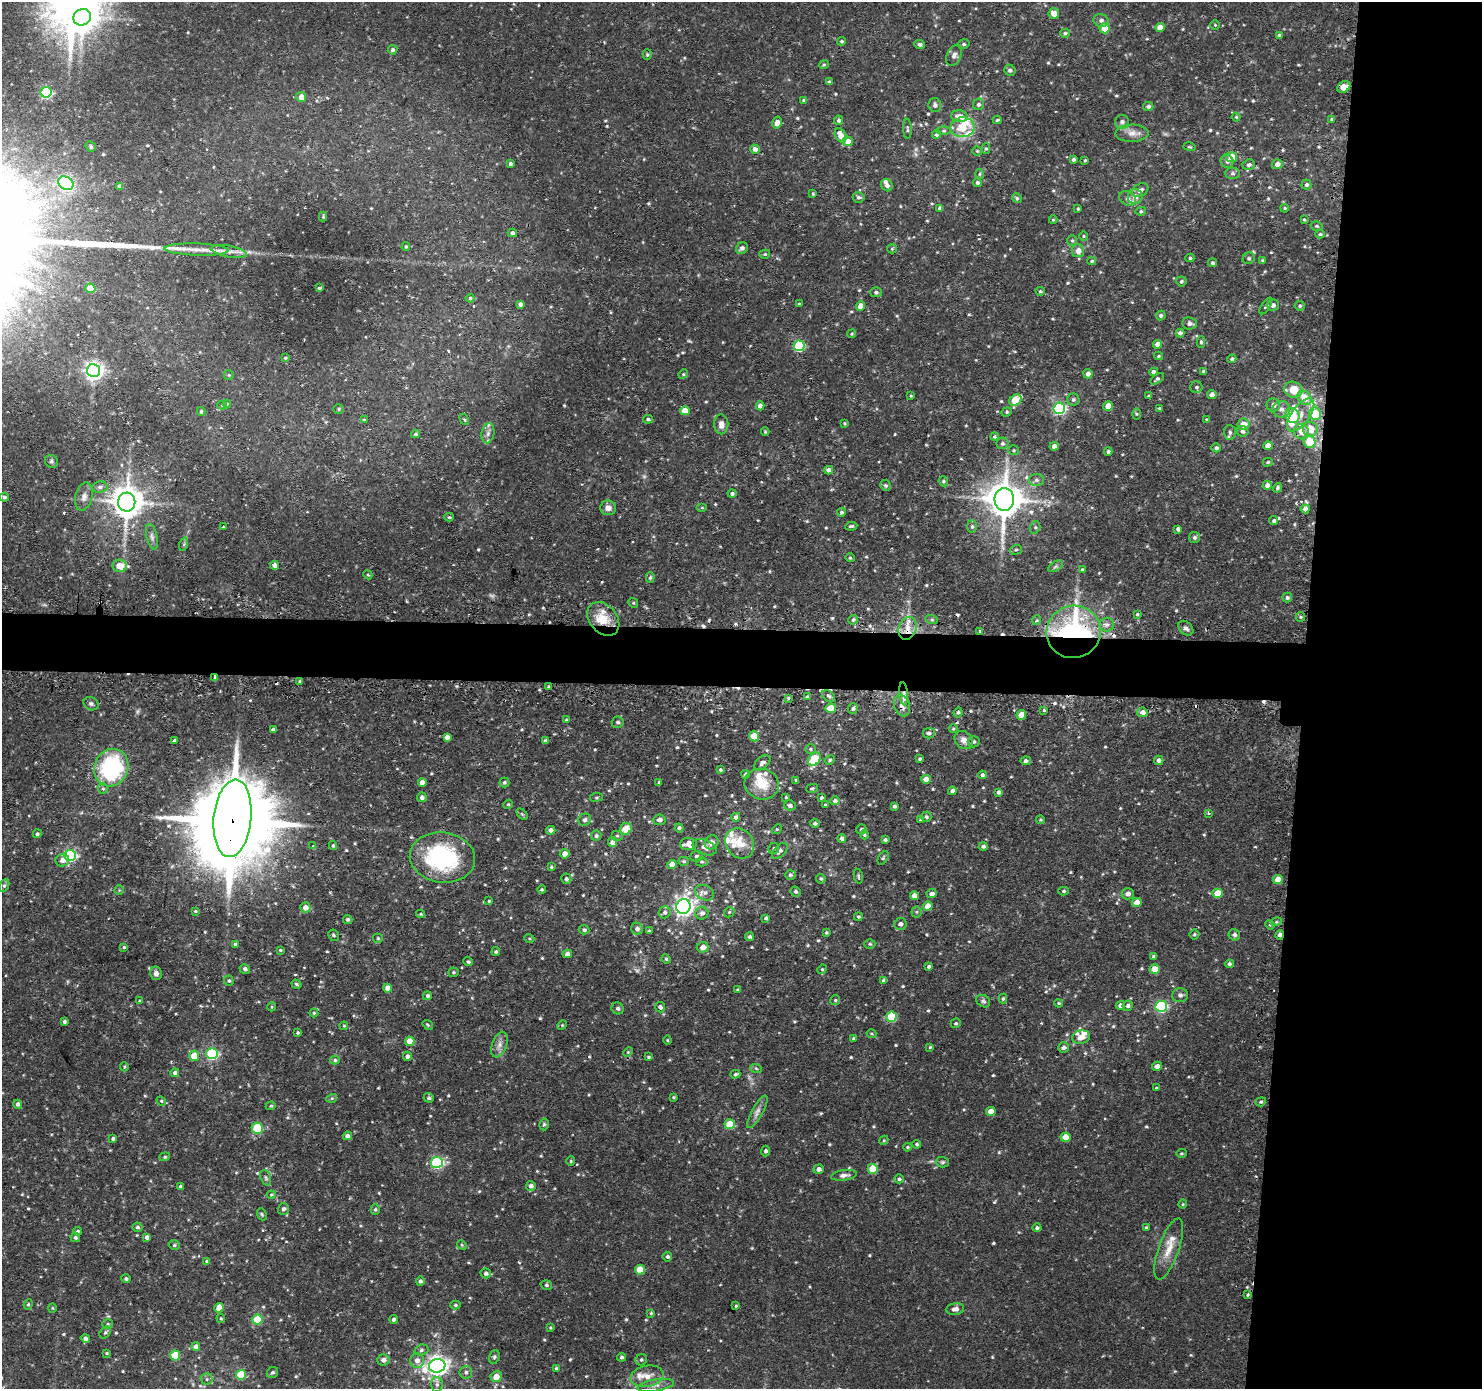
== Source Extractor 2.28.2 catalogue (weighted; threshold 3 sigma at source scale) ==
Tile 6 of 3 x 3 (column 3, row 2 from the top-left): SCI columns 2982-4461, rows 1516-2902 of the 4481 x 4514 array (HDU 1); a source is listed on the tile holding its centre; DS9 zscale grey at full resolution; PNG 1484 x 1391 px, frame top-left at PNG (2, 2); each listed source drawn as its Kron ellipse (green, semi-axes under 4 px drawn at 4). Shown black and unused: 16% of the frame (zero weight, under 2 of 3 exposures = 3% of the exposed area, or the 3 px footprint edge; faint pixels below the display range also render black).
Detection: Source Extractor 2.28.2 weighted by HDU 2 'WHT'; one run over the whole footprint, this tile lists its part. Background 0.0946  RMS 0.0078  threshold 0.0353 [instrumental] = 3 sigma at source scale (4.5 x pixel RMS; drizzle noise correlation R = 1.50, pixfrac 1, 0.05/0.05 arcsec/px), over >= 5 px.
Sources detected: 667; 5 too faint to see at this stretch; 9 cosmic-ray / hot-pixel residue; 1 long thin detection or spike segment (spike, bleed or trail) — neither listed nor drawn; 19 inside a brighter listed object's ellipse — not listed separately; of the other 633, all 500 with FLUX_AUTO >= 0.831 (the completeness limit of this list) listed and drawn (133 fainter detections not listed), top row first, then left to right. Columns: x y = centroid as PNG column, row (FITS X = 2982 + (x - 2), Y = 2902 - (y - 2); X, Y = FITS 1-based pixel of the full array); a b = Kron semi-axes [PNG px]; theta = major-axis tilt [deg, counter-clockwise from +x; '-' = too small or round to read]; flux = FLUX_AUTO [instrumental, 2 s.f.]
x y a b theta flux
1054 13 5 5 - 7.5
82 17 9 8 - 920
1101 21 8 6 -18 2.6
1215 25 5 4 - 0.92
1160 27 5 4 - 8.4
1105 28 5 5 - 14
1065 33 5 4 - 1.5
1279 35 4 4 - 1
842 41 4 4 - 1.1
920 44 5 4 - 2.2
964 44 6 4 13 1.4
393 50 5 4 - 1.9
647 54 5 4 - 1.1
954 55 11 7 64 3.3
824 65 5 4 - 0.99
1010 70 6 5 - 2.2
829 82 4 3 - 1.1
1344 87 7 5 30 5.9
46 92 5 5 - 90
301 97 5 5 - 6
804 100 4 4 - 1.4
978 104 6 5 - 2.1
935 105 7 6 - 2.5
1148 106 5 4 - 1.9
959 116 8 6 -6 4.9
1236 117 4 4 - 0.9
1331 119 4 3 - 1.1
839 120 5 4 - 1.7
997 120 4 3 - 1
1122 122 7 7 - 2.9
777 123 6 4 75 4.7
962 127 12 10 4 16
907 129 10 3 -87 1.3
944 131 7 3 0 1.3
1132 133 17 8 1 6.4
840 135 7 5 -61 8.7
936 135 4 4 - 1.5
848 141 5 5 - 6.5
91 147 5 4 - 1.3
1189 147 6 4 -16 0.99
986 148 5 4 - 1.1
755 149 5 4 - 4
977 151 4 4 - 0.93
1232 157 5 5 - 14
1073 160 4 4 - 1.9
1085 160 3 3 - 0.83
1227 161 7 6 - 2.4
510 164 4 3 - 1.6
1277 164 5 5 - 4.2
1249 165 6 5 - 2.6
1232 173 7 5 0 1.8
979 174 5 3 - 1.1
977 182 4 4 - 1.6
66 183 8 6 -35 130
1306 184 5 5 - 2
887 185 6 5 - 3.1
120 186 4 4 - 2.6
1140 190 9 6 30 3
813 194 4 3 - 0.98
859 197 6 5 - 1.6
1135 197 7 7 - 5
1017 198 5 4 - 1.1
1128 198 9 6 -30 2.8
940 208 4 4 - 2.8
1285 208 4 3 - 0.95
1078 209 3 2 - 0.85
1141 211 5 4 - 1.2
323 217 5 4 - 0.86
1053 220 4 4 - 0.88
1304 220 4 3 - 0.9
1317 226 6 4 -15 1.3
512 233 4 4 - 2.3
1320 234 5 4 - 1.2
1084 236 5 4 - 0.94
1072 240 5 4 - 1.2
406 247 4 3 - 0.96
742 248 6 5 - 2.5
892 249 5 4 - 0.95
197 250 32 6 -2 10
229 251 18 5 -10 5.5
1078 251 6 6 - 5.7
765 254 5 4 - 1.2
1190 258 4 4 - 1.1
1249 258 6 5 - 1.6
1263 260 4 4 - 1
1092 261 4 4 - 1.1
1212 263 4 4 - 1.4
1181 281 5 5 - 1.4
90 288 5 5 - 22
319 288 4 3 - 1.2
1040 291 4 4 - 1.4
876 292 5 5 - 1.8
470 298 4 4 - 1.2
520 304 4 4 - 2.7
799 304 4 3 - 0.99
1273 305 6 5 - 3.2
860 306 4 4 - 7.4
1266 306 9 4 56 1.4
1300 306 5 4 - 1.4
1161 315 5 4 - 1.7
1189 323 7 6 - 2.8
1180 333 4 4 - 2.4
852 334 5 4 - 0.94
1201 342 5 4 - 1.3
1157 344 4 4 - 5.4
799 346 5 5 - 64
1158 356 4 4 - 0.89
285 358 3 3 - 1.1
1232 359 4 4 - 1.8
94 371 6 6 - 380
1204 371 3 3 - 1.5
1153 372 4 4 - 3.6
683 374 5 4 - 1
1088 374 5 4 - 3.4
229 375 5 4 - 1.1
1157 379 7 4 39 1.6
1196 387 6 6 - 1.6
1293 390 9 8 - 15
1212 395 5 4 - 3.2
911 396 3 3 - 0.84
1148 396 3 3 - 0.87
1304 398 8 6 -48 14
1073 399 6 6 - 1.8
1015 400 7 5 39 26
227 404 4 4 - 1
222 405 5 4 - 1.3
1273 405 7 6 - 3.2
760 406 4 4 - 4.8
1108 406 5 4 - 9.4
1059 408 6 5 - 130
1160 408 3 2 - 0.9
338 409 5 4 - 1.1
1281 409 8 8 - 4.4
685 411 5 4 - 11
201 412 4 3 - 1.3
1007 412 5 4 - 1.1
1136 414 6 4 -89 0.98
1315 414 6 6 - 25
1301 415 19 9 53 10
1292 416 7 6 - 16
464 419 6 4 -57 1.1
648 419 5 4 - 1.5
1207 419 4 3 - 0.9
364 420 4 4 - 1
845 423 3 3 - 0.87
721 424 10 7 -88 4.5
1243 424 6 5 - 7.8
1310 429 7 7 - 11
1242 431 6 5 - 2.1
765 432 4 3 - 0.83
1230 432 7 6 - 2.1
1302 432 8 7 - 8.8
488 433 10 6 80 3.1
416 434 4 4 - 1.2
994 436 4 4 - 1.2
1309 442 6 6 - 22
1002 443 6 5 - 2.1
1054 446 4 4 - 4.2
1268 446 4 4 - 6.1
1216 448 4 4 - 1.9
1014 450 5 5 - 1.2
1108 452 4 4 - 1.8
51 461 7 6 - 1.6
1268 462 5 4 - 1.1
829 470 4 4 - 3
1036 480 8 6 -1 2.5
943 481 5 4 - 1.2
885 485 5 5 - 1.6
1267 485 4 4 - 3
100 487 8 5 9 2.3
1277 488 5 4 - 1.4
732 493 4 4 - 1.8
4 497 5 4 - 1.8
84 497 14 8 76 4.9
1004 499 11 10 - 1800
127 502 9 8 - 1400
608 508 8 7 - 4.2
702 508 5 3 - 0.91
1305 509 4 4 - 4
841 512 4 4 - 1.5
449 517 5 4 - 1.3
1274 521 4 4 - 1.5
851 526 6 3 7 1.3
223 527 3 3 - 0.9
972 527 6 5 - 1.6
1035 527 6 5 - 1.4
1178 529 4 4 - 2.3
152 537 13 5 -77 2.7
1194 537 5 5 - 1.8
184 544 7 4 72 1.3
1016 550 6 4 19 1.3
850 558 4 4 - 0.97
275 565 4 4 - 3.7
119 566 7 6 - 11
1056 566 8 4 31 1.7
1082 570 4 4 - 1.3
368 575 5 3 - 0.91
650 578 5 4 - 1.3
1287 598 5 5 - 1.8
633 603 5 4 - 0.96
1137 614 4 3 - 1
1300 617 5 4 - 1.2
603 619 19 13 -50 17
853 620 5 4 - 1.5
932 620 6 4 -18 1.3
1037 620 5 3 - 0.98
1107 624 7 7 - 3.1
908 628 12 8 71 8.9
1186 628 8 6 -44 2.4
980 631 4 3 - 4.3
1074 632 27 26 - 170
215 678 4 3 - 6.7
300 681 4 4 - 1.2
549 687 4 3 - 1.4
904 694 11 4 -85 3.4
807 696 3 3 - 0.83
829 696 7 5 -38 1.9
788 698 4 3 - 1
91 704 8 6 -28 2.1
902 705 11 7 -71 5.2
831 708 5 4 - 13
853 709 5 4 - 1.7
1044 710 3 3 - 0.89
958 712 5 3 - 1.4
1142 712 5 4 - 4.2
1021 715 5 4 - 9.5
566 720 4 3 - 0.91
618 722 6 5 - 1.7
953 729 4 4 - 0.93
273 730 4 3 - 1.9
929 733 6 5 - 2
754 736 5 5 - 15
447 737 4 4 - 3.7
174 740 3 3 - 1.2
964 740 10 8 -42 5.2
546 741 4 3 - 1.8
974 742 6 5 - 1.8
811 749 5 5 - 1.2
814 759 7 5 53 34
920 759 3 3 - 1.5
830 760 5 4 - 1.1
1159 760 4 4 - 2.5
1026 761 5 3 - 2.2
762 763 9 6 41 2.4
111 768 19 17 69 94
720 770 3 3 - 1.1
746 774 4 4 - 2
982 775 4 4 - 1.6
926 779 5 4 - 6.1
796 780 3 3 - 1.1
504 782 5 5 - 1.4
659 782 3 3 - 0.84
422 783 4 4 - 5.2
762 784 17 15 -18 19
812 788 6 3 14 1
103 789 5 5 - 1.4
952 791 4 4 - 2.3
998 792 4 4 - 1.9
422 797 5 5 - 2.2
596 797 6 3 8 0.98
786 797 4 3 - 0.83
821 798 4 3 - 1.2
835 801 5 4 - 2.1
508 804 5 4 - 1
825 804 3 3 - 0.84
790 805 5 5 - 2.3
894 806 4 3 - 1.9
1208 813 4 4 - 1
522 814 7 4 -45 1.2
736 817 4 4 - 2.7
926 817 5 5 - 1.5
232 818 39 19 84 15000
585 820 6 6 - 2.2
659 820 6 5 - 3.3
920 820 3 3 - 0.86
1040 820 4 4 - 0.92
815 823 5 4 - 1.8
679 828 4 4 - 1.8
626 829 6 5 - 13
777 829 5 4 - 1
861 829 5 5 - 1.7
551 830 4 4 - 3.2
37 834 4 4 - 1.6
864 835 4 4 - 0.99
596 836 5 5 - 1.8
617 836 6 5 - 1.4
842 838 4 4 - 2.5
885 840 4 3 - 1.7
612 842 5 4 - 5.2
711 842 7 6 - 4.4
740 843 16 13 -54 15
688 844 8 6 1 8.4
333 845 4 3 - 1.1
313 846 4 4 - 1.1
983 846 4 4 - 1.7
705 847 12 7 -20 5.2
774 848 5 5 - 1.5
780 851 10 5 45 2.6
565 854 5 4 - 5.1
70 855 6 5 - 100
697 856 6 5 - 1.8
442 858 33 25 -7 93
883 858 7 4 59 1.2
62 860 7 6 - 5.2
684 861 5 4 - 1.2
702 862 6 4 2 1.3
672 864 4 4 - 6
551 867 4 3 - 1
790 875 5 5 - 1.5
858 876 7 4 -77 1.3
566 879 5 5 - 1.7
821 879 5 4 - 1.4
1278 880 5 4 - 12
4 886 7 5 63 1.5
119 890 4 4 - 0.84
542 890 4 4 - 1.3
1063 891 5 4 - 1.3
796 892 5 4 - 1.7
705 893 10 7 -26 3.6
1218 893 5 4 - 16
932 894 5 4 - 3.3
1128 894 6 6 - 3.8
914 896 4 4 - 5.3
489 901 3 3 - 0.9
1137 902 5 4 - 6.2
683 906 7 7 - 360
928 906 5 4 - 8.5
305 907 5 5 - 5.5
195 911 3 3 - 0.88
665 912 6 6 - 2.1
729 912 5 4 - 1.3
916 912 5 5 - 1.2
702 913 6 6 - 3.1
420 914 4 4 - 0.93
858 916 4 4 - 1.1
766 918 4 4 - 1.5
348 919 5 4 - 1.5
1276 922 5 3 - 0.98
900 924 6 6 - 3.4
1270 925 5 4 - 1
637 929 6 6 - 2.9
584 930 5 4 - 1.6
649 931 3 3 - 1.3
826 933 4 3 - 1.1
1194 934 5 5 - 1.2
333 935 6 5 - 1.5
1234 935 6 5 - 2.3
1280 935 5 4 - 3.2
750 936 5 4 - 1.6
378 938 5 4 - 1.1
529 938 5 3 - 0.85
235 944 4 4 - 1.9
870 944 5 4 - 1.2
124 947 4 4 - 1.1
703 947 6 5 - 5.3
280 950 4 3 - 0.88
496 952 4 4 - 1.3
567 954 4 4 - 3.6
1154 957 4 3 - 2
666 959 5 4 - 0.89
468 962 5 4 - 1.3
1229 964 4 4 - 1.6
929 966 4 4 - 1.5
245 969 5 5 - 2.1
822 969 5 4 - 1
1155 969 5 5 - 10
453 972 5 4 - 1.2
156 973 7 6 - 3.4
884 980 4 4 - 2.6
229 981 5 4 - 1.3
296 984 5 4 - 1.3
388 988 4 4 - 6.2
738 990 4 3 - 1.4
1180 995 8 7 - 2.7
427 996 4 4 - 1.7
1003 999 5 4 - 1.3
835 1000 5 5 - 1.2
139 1001 4 3 - 0.92
983 1001 7 5 -33 1.8
1059 1003 4 3 - 0.9
1120 1005 5 4 - 3.3
1128 1006 5 5 - 2.1
1161 1006 6 5 - 95
272 1007 4 4 - 1
660 1007 5 5 - 2.2
618 1008 6 5 - 1.7
314 1013 4 4 - 1
891 1017 5 5 - 41
64 1022 3 3 - 1.6
956 1023 5 4 - 1.2
428 1025 6 3 -36 0.87
562 1025 5 4 - 0.95
344 1026 4 3 - 0.85
298 1033 3 3 - 1.1
871 1034 5 3 - 0.83
1081 1037 9 6 12 6
853 1038 4 3 - 0.91
667 1040 4 4 - 0.93
410 1041 5 4 - 10
499 1045 13 7 70 4.7
930 1047 4 4 - 0.95
1064 1047 5 5 - 2.6
628 1052 5 4 - 0.86
212 1054 6 5 - 97
194 1056 5 5 - 13
407 1056 4 4 - 2.6
648 1057 4 3 - 0.98
335 1060 5 4 - 1.4
1157 1066 5 4 - 3.2
124 1067 4 4 - 0.91
756 1068 6 3 -20 1
175 1073 4 4 - 2.2
735 1074 5 4 - 1.4
1156 1088 3 3 - 0.94
673 1097 3 3 - 0.88
332 1098 5 3 - 0.92
429 1098 5 4 - 1.5
161 1101 5 4 - 1
1261 1102 5 4 - 1.2
18 1104 4 4 - 2.2
271 1106 5 4 - 1.1
757 1112 18 5 61 4.3
991 1112 5 4 - 8.3
544 1124 6 4 74 1.2
730 1124 5 5 - 22
257 1128 5 5 - 42
347 1136 4 4 - 2.9
1066 1137 5 4 - 16
113 1139 4 4 - 1.9
884 1140 5 3 - 0.86
917 1144 4 4 - 1.4
907 1147 4 3 - 1
765 1151 5 4 - 1.9
1181 1153 5 4 - 1.1
165 1157 5 4 - 1.1
571 1161 4 4 - 0.92
437 1162 6 5 - 100
942 1162 6 5 - 1.4
819 1169 5 4 - 3.3
873 1169 5 5 - 24
844 1175 13 5 8 3.5
266 1178 8 5 -70 1.7
899 1179 5 4 - 1.5
531 1186 5 4 - 3.1
180 1187 4 3 - 2.2
271 1195 4 4 - 0.85
1183 1204 4 4 - 0.83
283 1209 5 5 - 2.4
375 1209 5 4 - 1.3
262 1214 6 4 -68 1.2
137 1227 5 4 - 1.5
1146 1227 4 3 - 0.97
1037 1228 4 4 - 1.6
78 1231 4 4 - 1.3
75 1237 5 4 - 1.6
147 1237 4 4 - 2.5
174 1245 5 4 - 1.2
462 1245 5 4 - 0.94
1169 1249 32 10 71 13
667 1257 5 4 - 1.6
207 1261 4 3 - 1.5
640 1270 5 5 - 20
486 1273 5 5 - 2.4
126 1279 5 4 - 1.6
420 1281 4 4 - 1.9
546 1285 6 4 -15 1.4
1247 1294 3 3 - 1.8
28 1304 5 4 - 1.2
455 1305 5 4 - 1.3
736 1306 3 3 - 0.95
52 1308 4 4 - 0.92
219 1308 5 4 - 11
955 1309 9 6 8 4.1
651 1313 4 4 - 0.99
221 1318 5 4 - 0.91
257 1319 5 5 - 33
394 1319 4 4 - 2.7
108 1324 5 4 - 1.1
550 1328 4 3 - 0.86
105 1332 6 5 - 1.4
85 1338 5 4 - 2.9
196 1347 4 4 - 3.8
421 1350 7 5 18 1.7
107 1353 4 3 - 0.84
175 1355 5 5 - 28
494 1357 7 5 71 1.5
622 1357 4 4 - 1.6
383 1360 6 5 - 3.3
417 1360 7 6 - 4.3
641 1360 6 5 - 1.5
437 1366 8 7 - 440
556 1368 4 4 - 1
466 1372 6 6 - 2.2
272 1373 6 5 - 1.7
241 1375 5 5 - 35
647 1376 17 10 11 8.2
496 1377 6 5 - 8.2
207 1379 6 5 - 1.8
437 1384 7 6 - 2.7
656 1385 18 6 9 5.2
Overlapping masked pixels (flux is a lower limit): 9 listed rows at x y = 1305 509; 908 628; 980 631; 1074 632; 215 678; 904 694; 902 705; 232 818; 1280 935
Isophote crosses this tile's border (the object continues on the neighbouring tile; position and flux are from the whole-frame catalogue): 1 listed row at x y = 4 497